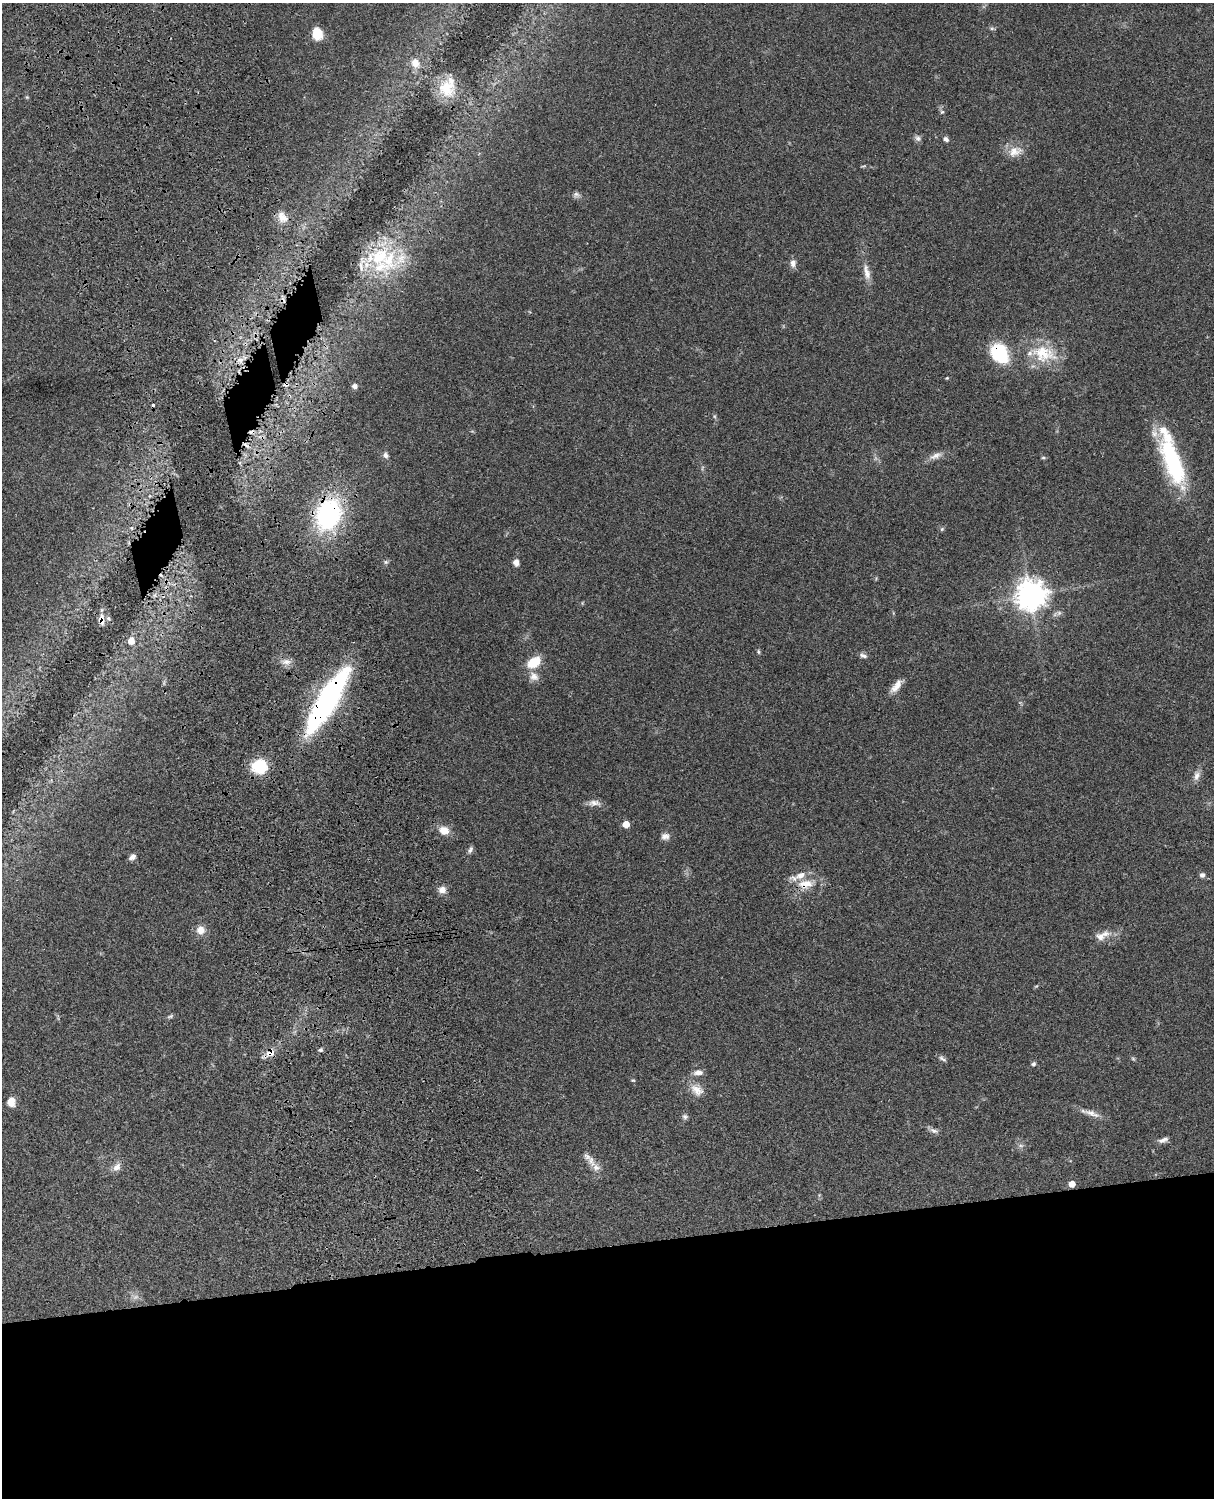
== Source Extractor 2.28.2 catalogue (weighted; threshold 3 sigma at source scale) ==
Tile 11 of 4 x 3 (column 3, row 3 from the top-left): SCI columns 2547-3758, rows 276-1771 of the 5090 x 4927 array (HDU 1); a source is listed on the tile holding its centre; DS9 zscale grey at full resolution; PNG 1216 x 1500 px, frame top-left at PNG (2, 3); no overlay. Shown black and unused: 18% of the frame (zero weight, under 3 of 4 exposures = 6% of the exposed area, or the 3 px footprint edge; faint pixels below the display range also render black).
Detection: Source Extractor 2.28.2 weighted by HDU 2 'WHT'; one run over the whole footprint, this tile lists its part. Background 0.0768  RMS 0.0059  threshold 0.0265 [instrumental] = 3 sigma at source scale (4.5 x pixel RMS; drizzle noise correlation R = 1.50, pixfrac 1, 0.05/0.05 arcsec/px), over >= 5 px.
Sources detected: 81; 1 too faint to see at this stretch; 3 cosmic-ray / hot-pixel residue — not listed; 8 inside a brighter listed object's ellipse — not listed separately; the other 69 listed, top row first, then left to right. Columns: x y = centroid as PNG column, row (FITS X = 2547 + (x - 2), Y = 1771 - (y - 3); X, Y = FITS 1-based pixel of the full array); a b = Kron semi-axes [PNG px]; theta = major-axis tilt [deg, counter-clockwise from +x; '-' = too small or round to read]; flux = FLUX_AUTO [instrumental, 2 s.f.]
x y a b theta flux
992 28 6 4 18 0.89
317 34 10 8 -75 14
415 63 11 10 - 6
447 88 23 21 61 16
942 112 6 5 - 0.88
918 138 9 6 -45 1.8
946 139 7 5 -44 1.7
1015 151 19 13 16 7.2
576 195 9 7 -44 1.8
282 217 17 12 -51 6.6
380 256 42 26 22 41
793 263 9 7 88 3.2
867 272 23 8 -77 5.5
1000 353 18 13 -55 39
1044 354 36 23 -15 23
240 360 8 6 -1 2.3
947 378 4 3 - 0.52
355 386 5 4 - 2.7
247 446 10 4 -40 1.8
386 455 8 6 -58 1.8
936 456 18 7 23 3.9
1043 458 6 3 -8 0.71
1173 461 62 19 -69 60
328 514 25 19 67 96
942 529 6 4 46 0.8
386 562 7 5 20 1.1
516 562 7 6 - 3.1
1030 595 10 10 - 660
108 618 5 4 - 0.93
101 620 14 7 -88 3.8
131 641 6 6 - 5.7
758 652 7 4 -81 0.84
863 656 10 5 -19 1.8
287 662 12 8 0 3.5
534 662 14 9 35 14
534 676 14 11 -43 4.4
896 686 20 8 53 5
327 700 67 17 59 130
259 766 15 14 - 21
1197 776 13 8 72 3.2
594 803 17 8 1 3.4
626 824 5 5 - 8.9
444 830 13 10 -16 6
665 836 11 9 4 2.8
470 850 11 5 64 1.5
132 857 8 6 34 2.6
1202 875 7 6 - 1.6
805 884 22 12 10 11
442 890 9 9 - 3.4
201 930 10 10 - 5
1100 937 14 11 -14 4.3
170 1016 9 4 19 1.1
320 1050 5 5 - 1.3
270 1053 14 10 23 4.9
942 1059 12 5 -29 1.6
1133 1059 6 4 -19 0.74
1033 1064 5 5 - 1.1
698 1072 12 7 2 3.1
633 1080 5 4 - 0.63
697 1090 19 13 -34 6.7
11 1102 10 8 -83 5.2
1092 1113 25 7 -21 4.9
685 1117 8 6 -11 1.4
934 1131 13 6 -19 2.2
1163 1140 14 6 21 2.4
1021 1146 7 4 -1 1.2
591 1161 18 8 -64 5.1
117 1167 13 8 48 3.8
1072 1184 5 5 - 6.3
Overlapping masked pixels (flux is a lower limit): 8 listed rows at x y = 380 256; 1000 353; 247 446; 328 514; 101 620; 327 700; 805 884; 270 1053